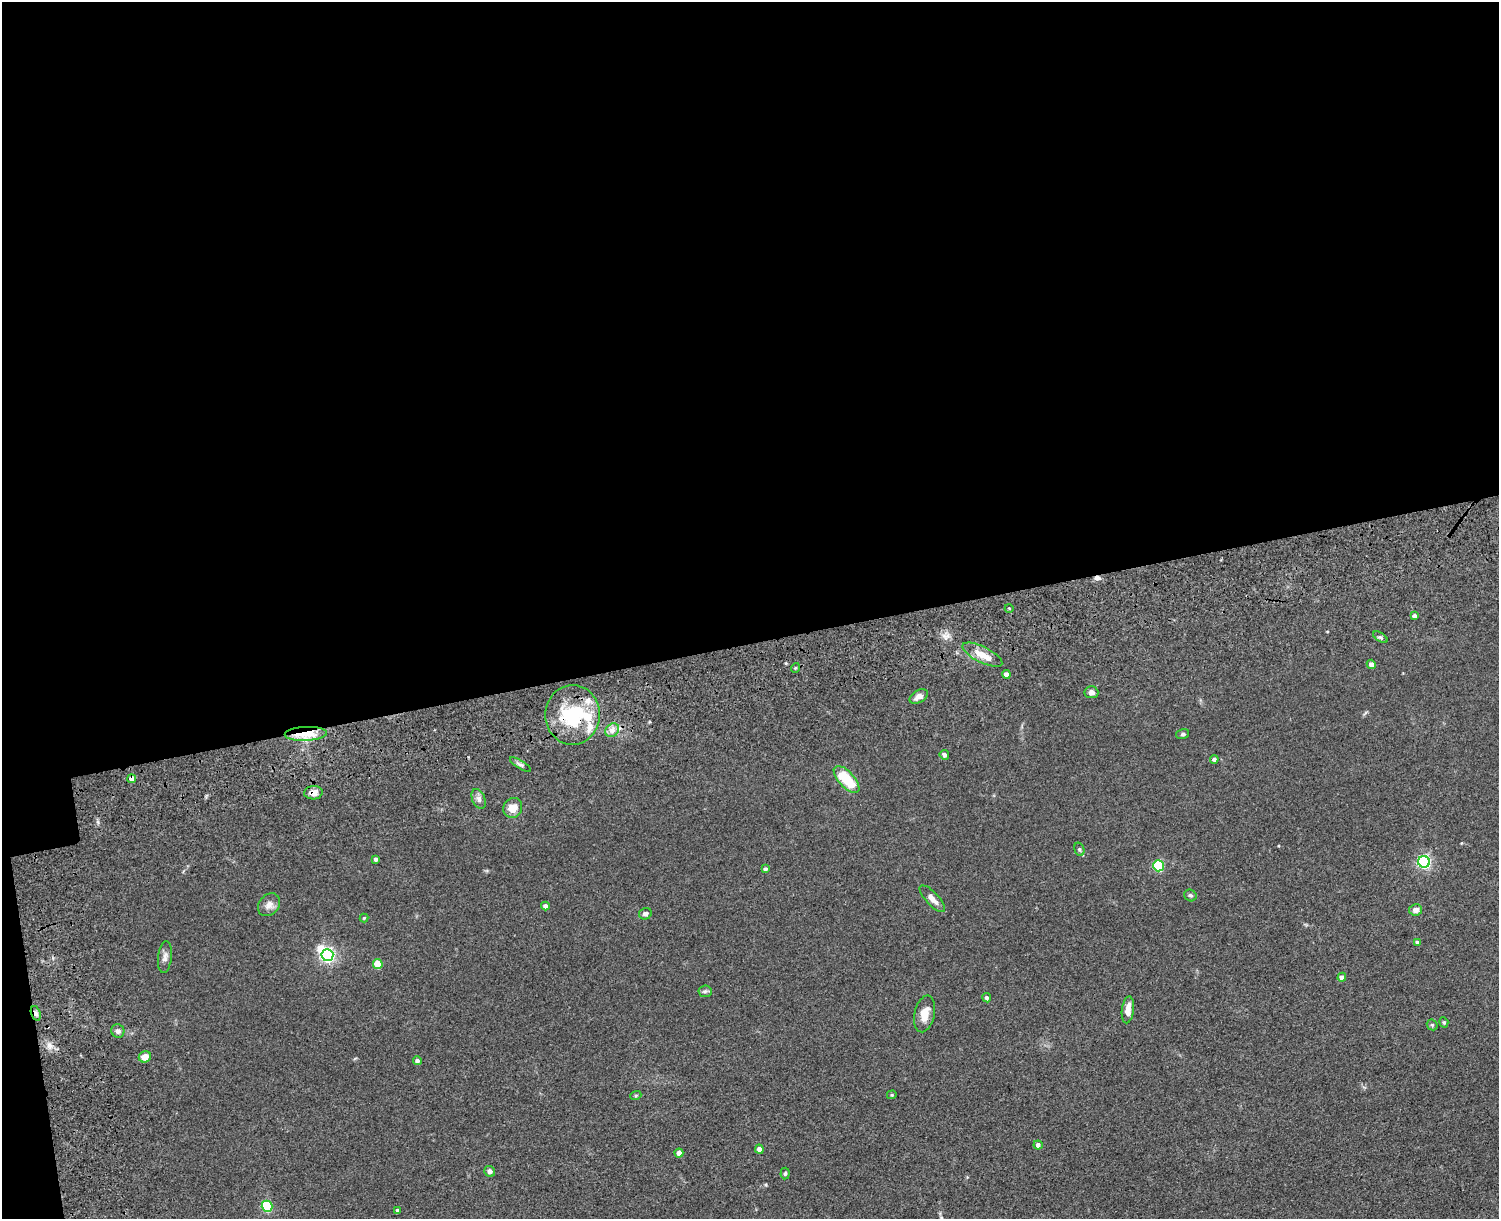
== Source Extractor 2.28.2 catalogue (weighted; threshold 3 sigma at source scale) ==
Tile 1 of 3 x 4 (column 1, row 1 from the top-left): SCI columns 273-1769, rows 3811-5027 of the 5149 x 5188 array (HDU 1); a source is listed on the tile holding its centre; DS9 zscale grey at full resolution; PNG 1501 x 1221 px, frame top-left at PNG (2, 2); each listed source drawn as its Kron ellipse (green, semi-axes under 4 px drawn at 4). Shown black and unused: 54% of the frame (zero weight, under 3 of 5 exposures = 11% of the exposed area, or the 3 px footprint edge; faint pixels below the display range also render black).
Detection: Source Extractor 2.28.2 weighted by HDU 2 'WHT'; one run over the whole footprint, this tile lists its part. Background 0.0747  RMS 0.0081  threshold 0.0365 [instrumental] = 3 sigma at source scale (4.5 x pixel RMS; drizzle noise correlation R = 1.50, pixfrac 1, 0.05/0.05 arcsec/px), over >= 5 px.
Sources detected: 62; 1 inside a brighter object's white glare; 1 cosmic-ray / hot-pixel residue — neither listed nor drawn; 3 inside a brighter listed object's ellipse — not listed separately; the other 57 listed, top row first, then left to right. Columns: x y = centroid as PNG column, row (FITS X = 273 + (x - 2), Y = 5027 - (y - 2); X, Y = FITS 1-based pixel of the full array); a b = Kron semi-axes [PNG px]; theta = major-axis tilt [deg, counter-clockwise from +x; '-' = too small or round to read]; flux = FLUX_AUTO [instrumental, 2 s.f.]
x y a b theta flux
1009 608 4 3 - 0.69
1414 616 4 4 - 1.9
1380 637 8 4 -35 1.6
982 655 22 8 -26 11
1371 664 4 4 - 3.7
795 668 5 3 - 0.9
1006 674 4 4 - 4.1
1091 692 7 6 - 3.1
919 696 10 6 31 4.5
573 715 30 27 87 52
612 730 7 6 - 3.3
306 734 21 7 2 20
1183 734 6 5 - 1.5
944 755 5 4 - 2.5
1214 759 4 4 - 2
520 765 12 3 -31 1.9
132 779 4 4 - 4.9
846 779 17 7 -47 29
313 793 9 6 4 5.9
479 799 10 6 -68 3
513 808 10 9 - 8.8
1079 849 7 5 -71 1.2
376 859 4 3 - 1.7
1424 862 6 6 - 140
1158 866 5 5 - 56
765 869 4 4 - 1.8
1190 895 6 5 - 1.6
932 899 17 6 -47 5.2
269 905 12 10 50 4.9
545 906 4 4 - 3.4
1415 910 6 5 - 3.7
645 914 6 5 - 2.2
364 918 4 4 - 0.82
1417 942 4 3 - 1.2
327 955 6 6 - 180
165 957 16 7 83 3.6
378 964 5 4 - 19
1342 977 4 4 - 3.5
705 991 6 6 - 1.7
987 998 5 4 - 1.8
1128 1010 13 6 83 6.4
36 1013 7 4 -72 2.8
925 1014 19 10 78 10
1444 1022 5 4 - 0.89
1432 1025 6 5 - 1.1
118 1031 7 6 - 2.7
145 1057 6 5 - 7.7
417 1061 4 4 - 2
636 1095 5 3 - 0.87
892 1095 5 4 - 0.93
1038 1145 4 4 - 2.7
759 1149 4 4 - 4.3
679 1153 4 4 - 4.4
490 1171 6 5 - 2.7
785 1173 6 4 84 1.4
267 1206 6 5 - 54
398 1211 4 3 - 1.9
Overlapping masked pixels (flux is a lower limit): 5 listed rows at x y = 573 715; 306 734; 132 779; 313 793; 36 1013